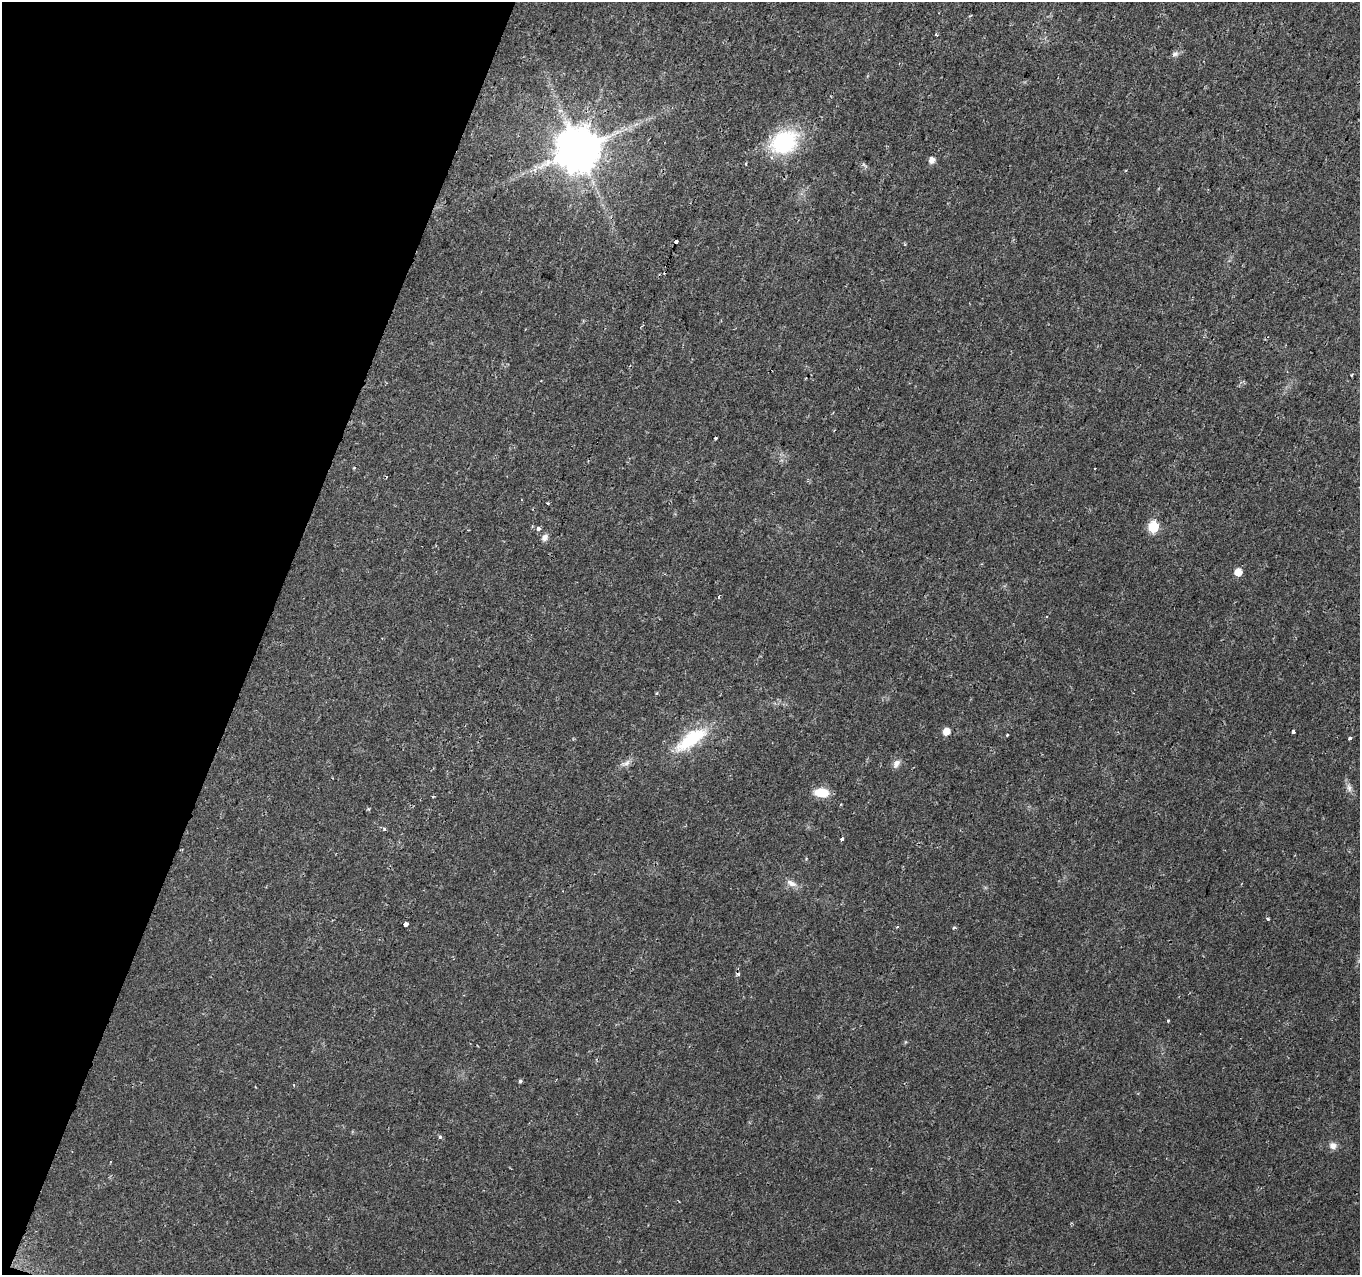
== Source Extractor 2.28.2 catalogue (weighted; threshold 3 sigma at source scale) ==
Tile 9 of 4 x 4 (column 1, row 3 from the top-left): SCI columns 21-1378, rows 1488-2760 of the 5462 x 5602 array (HDU 1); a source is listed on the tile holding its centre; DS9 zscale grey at full resolution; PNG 1362 x 1277 px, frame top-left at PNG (2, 2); no overlay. Shown black and unused: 19% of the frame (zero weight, under 2 of 3 exposures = <1% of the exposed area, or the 3 px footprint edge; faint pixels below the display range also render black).
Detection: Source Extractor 2.28.2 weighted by HDU 2 'WHT'; one run over the whole footprint, this tile lists its part. Background 0.0289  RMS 0.0042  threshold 0.0189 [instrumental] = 3 sigma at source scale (4.5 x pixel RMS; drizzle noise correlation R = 1.50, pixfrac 1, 0.0396/0.0396 arcsec/px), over >= 5 px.
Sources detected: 35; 1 cosmic-ray / hot-pixel residue — not listed; the other 34 listed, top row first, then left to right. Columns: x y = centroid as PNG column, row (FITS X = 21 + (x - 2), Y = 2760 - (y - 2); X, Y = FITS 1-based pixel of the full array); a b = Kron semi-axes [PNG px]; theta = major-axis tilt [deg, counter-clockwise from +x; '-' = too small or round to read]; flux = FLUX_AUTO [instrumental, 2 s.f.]
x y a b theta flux
936 35 3 3 - 1.1
1175 54 8 6 46 1.4
784 142 25 19 29 41
578 150 12 11 - 1900
931 160 6 5 - 2.9
676 241 4 3 - 1.3
716 438 3 3 - 0.64
354 468 3 3 - 0.66
548 503 3 2 - 0.64
1153 527 6 6 - 29
538 528 4 3 - 2.9
545 537 10 7 51 1.9
1238 572 6 5 - 5.9
719 597 5 2 - 0.47
657 693 3 3 - 0.61
946 731 6 5 - 5.1
1293 732 4 3 - 4.2
1007 735 3 3 - 1.2
1350 738 4 3 - 1.3
691 739 41 15 35 24
626 763 11 5 25 1.9
896 763 12 7 53 2
1349 788 11 6 -75 1.8
821 792 16 9 -3 7.6
384 829 5 4 - 0.62
842 839 4 3 - 2.6
791 883 17 7 -27 2.7
1268 919 4 3 - 0.53
405 924 4 3 - 11
954 927 5 3 - 0.58
1168 1021 3 3 - 0.39
520 1081 4 4 - 0.74
440 1137 5 5 - 0.69
1333 1145 9 8 - 2.3